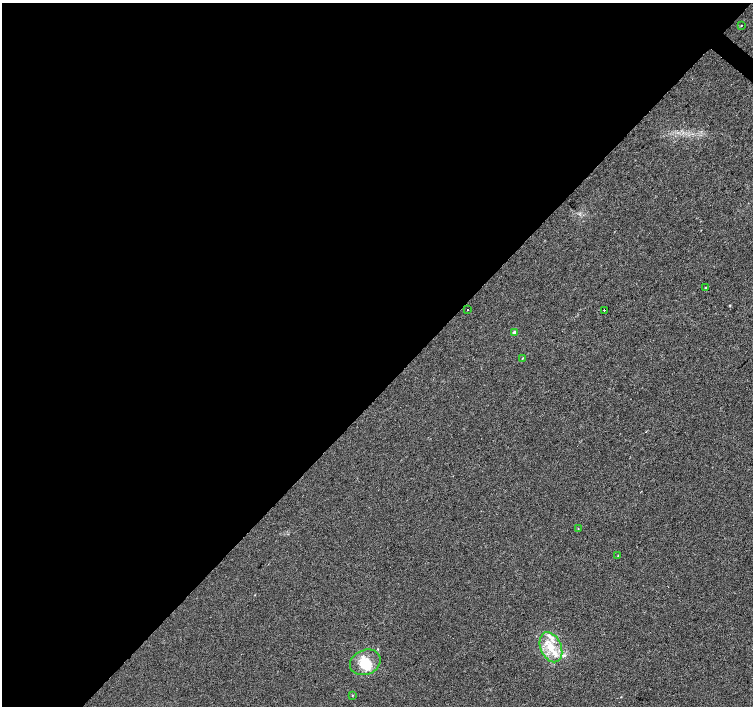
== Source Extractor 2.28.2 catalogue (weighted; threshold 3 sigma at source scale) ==
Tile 5 of 4 x 4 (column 1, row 2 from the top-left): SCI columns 1-1502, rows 2986-4392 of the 6021 x 6033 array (HDU 1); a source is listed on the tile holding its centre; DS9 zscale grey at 2 x 2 block average (1 PNG px = mean of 2 x 2 image px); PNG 755 x 708 px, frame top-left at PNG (2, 3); each listed source drawn as its Kron ellipse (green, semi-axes under 4 px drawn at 4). Shown black and unused: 56% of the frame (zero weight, under 2 of 3 exposures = <1% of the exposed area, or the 3 px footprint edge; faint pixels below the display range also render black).
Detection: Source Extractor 2.28.2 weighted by HDU 2 'WHT'; one run over the whole footprint, this tile lists its part. Background 0.00624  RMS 0.005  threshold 0.0223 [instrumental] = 3 sigma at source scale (4.5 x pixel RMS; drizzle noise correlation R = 1.50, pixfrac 1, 0.0396/0.0396 arcsec/px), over >= 5 px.
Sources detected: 14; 1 inside a brighter object's white glare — neither listed nor drawn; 2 inside a brighter listed object's ellipse — not listed separately; the other 11 listed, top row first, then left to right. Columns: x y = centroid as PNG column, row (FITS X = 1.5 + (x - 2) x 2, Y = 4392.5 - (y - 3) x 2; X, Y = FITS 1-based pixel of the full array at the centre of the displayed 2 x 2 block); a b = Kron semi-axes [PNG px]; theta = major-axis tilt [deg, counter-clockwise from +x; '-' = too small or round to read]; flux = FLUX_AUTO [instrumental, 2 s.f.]
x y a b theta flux
742 25 2 2 - 0.77
705 287 2 2 - 0.75
467 310 2 2 - 0.49
604 310 2 2 - 3.7
514 332 4 3 - 3.2
522 358 2 2 - 0.86
578 529 2 2 - 0.72
618 556 3 3 - 0.89
551 647 16 10 -66 22
365 662 16 12 23 24
352 695 3 2 - 0.8
Diffuse or blended objects may show on this block-average render without a row.